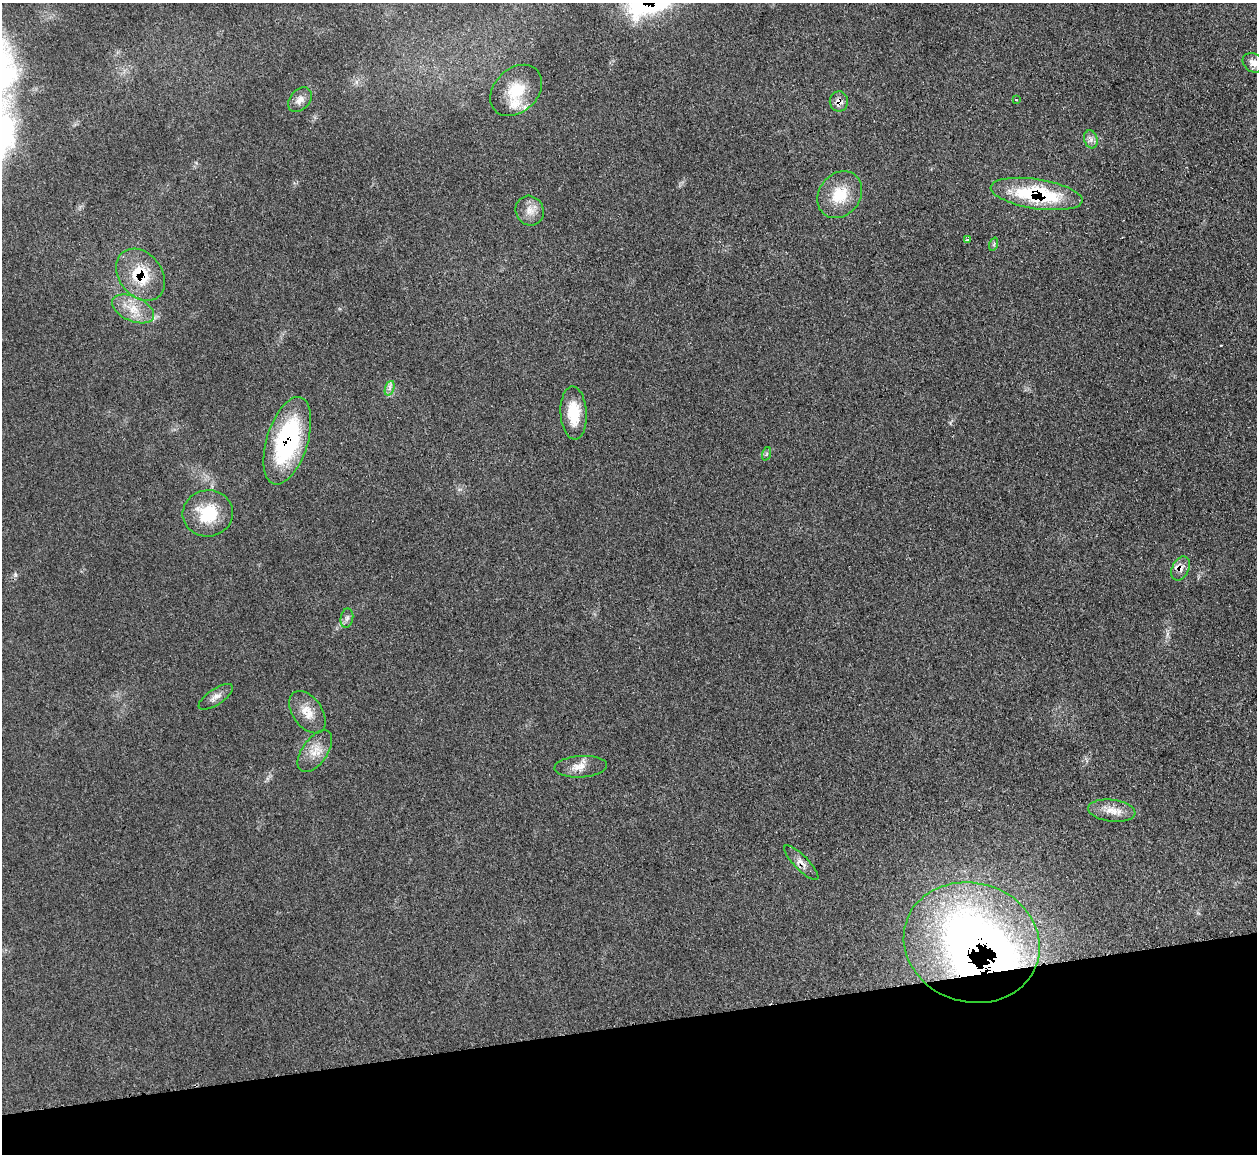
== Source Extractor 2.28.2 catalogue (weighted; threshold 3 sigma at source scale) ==
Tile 14 of 4 x 4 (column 2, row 4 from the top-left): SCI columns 1258-2512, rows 253-1404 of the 5025 x 4997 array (HDU 1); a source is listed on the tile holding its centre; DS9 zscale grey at full resolution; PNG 1259 x 1156 px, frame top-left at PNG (2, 3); each listed source drawn as its Kron ellipse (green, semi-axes under 4 px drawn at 4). Shown black and unused: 11% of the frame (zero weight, under 3 of 4 exposures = <1% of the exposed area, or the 3 px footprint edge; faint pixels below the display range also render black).
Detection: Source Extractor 2.28.2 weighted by HDU 2 'WHT'; one run over the whole footprint, this tile lists its part. Background 0.0431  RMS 0.0056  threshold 0.0251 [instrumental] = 3 sigma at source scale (4.5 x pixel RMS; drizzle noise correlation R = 1.50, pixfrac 1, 0.05/0.05 arcsec/px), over >= 5 px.
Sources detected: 32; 2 inside a brighter object's white glare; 1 cosmic-ray / hot-pixel residue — neither listed nor drawn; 2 inside a brighter listed object's ellipse — not listed separately; the other 27 listed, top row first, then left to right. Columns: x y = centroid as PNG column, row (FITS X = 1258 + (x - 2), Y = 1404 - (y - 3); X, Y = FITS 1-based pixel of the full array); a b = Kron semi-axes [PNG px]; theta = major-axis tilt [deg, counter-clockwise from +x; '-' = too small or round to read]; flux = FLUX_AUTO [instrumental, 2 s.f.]
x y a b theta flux
1254 63 11 9 -31 4.1
516 90 29 21 44 18
300 100 14 9 50 3.9
1016 100 2 2 - 0.42
839 101 10 9 - 4
1091 139 9 6 -71 2.4
1036 194 46 15 -9 48
840 195 25 20 51 17
530 211 15 14 - 6
967 240 3 3 - 2
994 244 7 4 72 0.86
141 275 29 21 -51 22
133 309 22 12 -24 10
390 388 8 4 71 1.9
574 413 26 13 -87 16
287 441 45 20 73 71
766 454 7 4 70 0.97
208 513 25 23 7 22
1180 569 13 8 66 3.6
347 618 10 6 79 2
216 697 20 8 33 3.7
307 712 24 14 -54 9.1
315 751 24 12 55 8.4
581 767 26 10 3 6.7
1112 811 24 11 -7 7.4
801 863 23 7 -45 4.1
972 943 69 59 -17 400
Overlapping masked pixels (flux is a lower limit): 7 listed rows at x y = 839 101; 1036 194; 141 275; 287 441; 1180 569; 801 863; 972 943
Isophote crosses this tile's border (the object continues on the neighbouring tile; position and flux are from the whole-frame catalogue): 1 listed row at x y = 1254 63